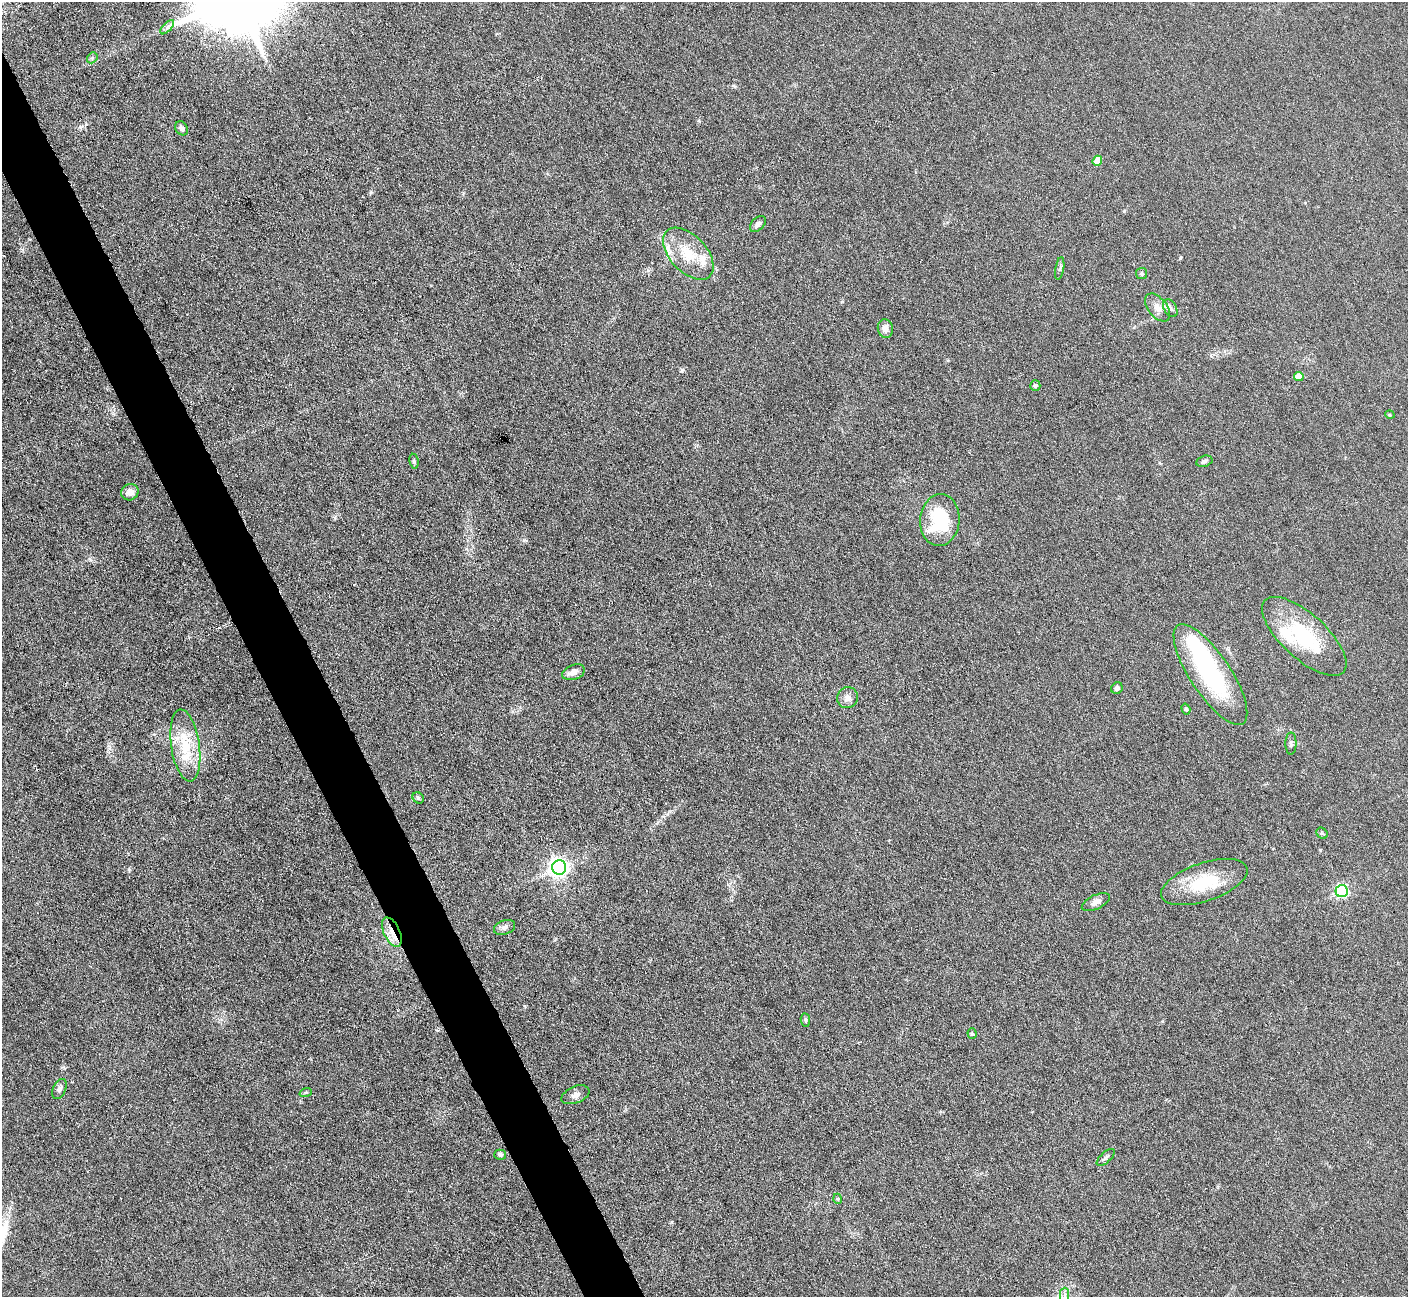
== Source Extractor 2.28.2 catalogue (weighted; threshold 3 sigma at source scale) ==
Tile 11 of 4 x 4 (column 3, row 3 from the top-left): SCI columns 2815-4220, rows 1579-2873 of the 5627 x 5613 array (HDU 1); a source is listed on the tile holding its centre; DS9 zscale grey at full resolution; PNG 1410 x 1299 px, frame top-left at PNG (2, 2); each listed source drawn as its Kron ellipse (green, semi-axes under 4 px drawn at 4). Shown black and unused: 4% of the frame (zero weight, under 3 of 6 exposures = <1% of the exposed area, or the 3 px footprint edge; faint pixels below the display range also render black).
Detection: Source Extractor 2.28.2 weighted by HDU 2 'WHT'; one run over the whole footprint, this tile lists its part. Background 0.109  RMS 0.0089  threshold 0.0365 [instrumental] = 3 sigma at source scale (4.09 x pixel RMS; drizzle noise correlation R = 1.36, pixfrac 0.8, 0.05/0.05 arcsec/px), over >= 5 px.
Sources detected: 47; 1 inside a brighter object's white glare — neither listed nor drawn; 3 inside a brighter listed object's ellipse — not listed separately; the other 43 listed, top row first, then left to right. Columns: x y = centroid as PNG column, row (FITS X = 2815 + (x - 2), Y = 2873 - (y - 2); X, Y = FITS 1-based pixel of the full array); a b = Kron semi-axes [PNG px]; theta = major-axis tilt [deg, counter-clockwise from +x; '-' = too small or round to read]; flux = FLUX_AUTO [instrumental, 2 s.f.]
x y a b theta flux
167 27 9 3 45 1.8
92 58 6 4 50 1.5
181 128 7 6 - 3
1097 161 5 4 - 14
758 224 9 6 44 2.7
688 254 31 18 -47 28
1060 268 11 3 81 1.7
1142 273 5 5 - 1.6
1157 307 16 9 -52 7.2
1170 308 9 6 -59 2.8
885 328 9 7 -77 4.8
1299 376 5 4 - 14
1035 386 5 5 - 2.4
1390 415 5 3 - 0.74
414 461 7 4 -81 1.4
1204 461 8 5 15 2.1
130 492 9 8 - 4.8
940 520 26 19 84 48
1304 636 53 22 -42 65
574 672 12 7 21 6.2
1210 675 59 20 -56 93
1117 688 6 5 - 2.5
848 698 11 10 - 5.4
1186 709 5 4 - 1.6
1291 744 11 5 89 2.4
185 745 36 14 -82 34
418 798 6 5 - 1.5
1322 833 6 5 - 1.4
559 867 7 7 - 450
1204 882 45 19 19 40
1342 891 6 6 - 140
1096 902 15 7 25 4.3
505 927 11 7 21 3.4
392 932 16 8 -65 10
805 1020 7 4 -83 1.5
972 1034 5 4 - 1
59 1089 10 6 66 3
306 1092 6 4 18 1.2
575 1095 15 8 22 4.9
500 1155 6 5 - 2.1
1106 1157 11 5 43 2.1
838 1199 5 3 - 0.87
1065 1295 7 4 89 2.1
Overlapping masked pixels (flux is a lower limit): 1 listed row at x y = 392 932
Unlisted compact peaks at least as high as the median listed source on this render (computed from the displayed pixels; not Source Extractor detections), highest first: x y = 682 370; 1180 258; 129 869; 524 540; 1124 211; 371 192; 63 1067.